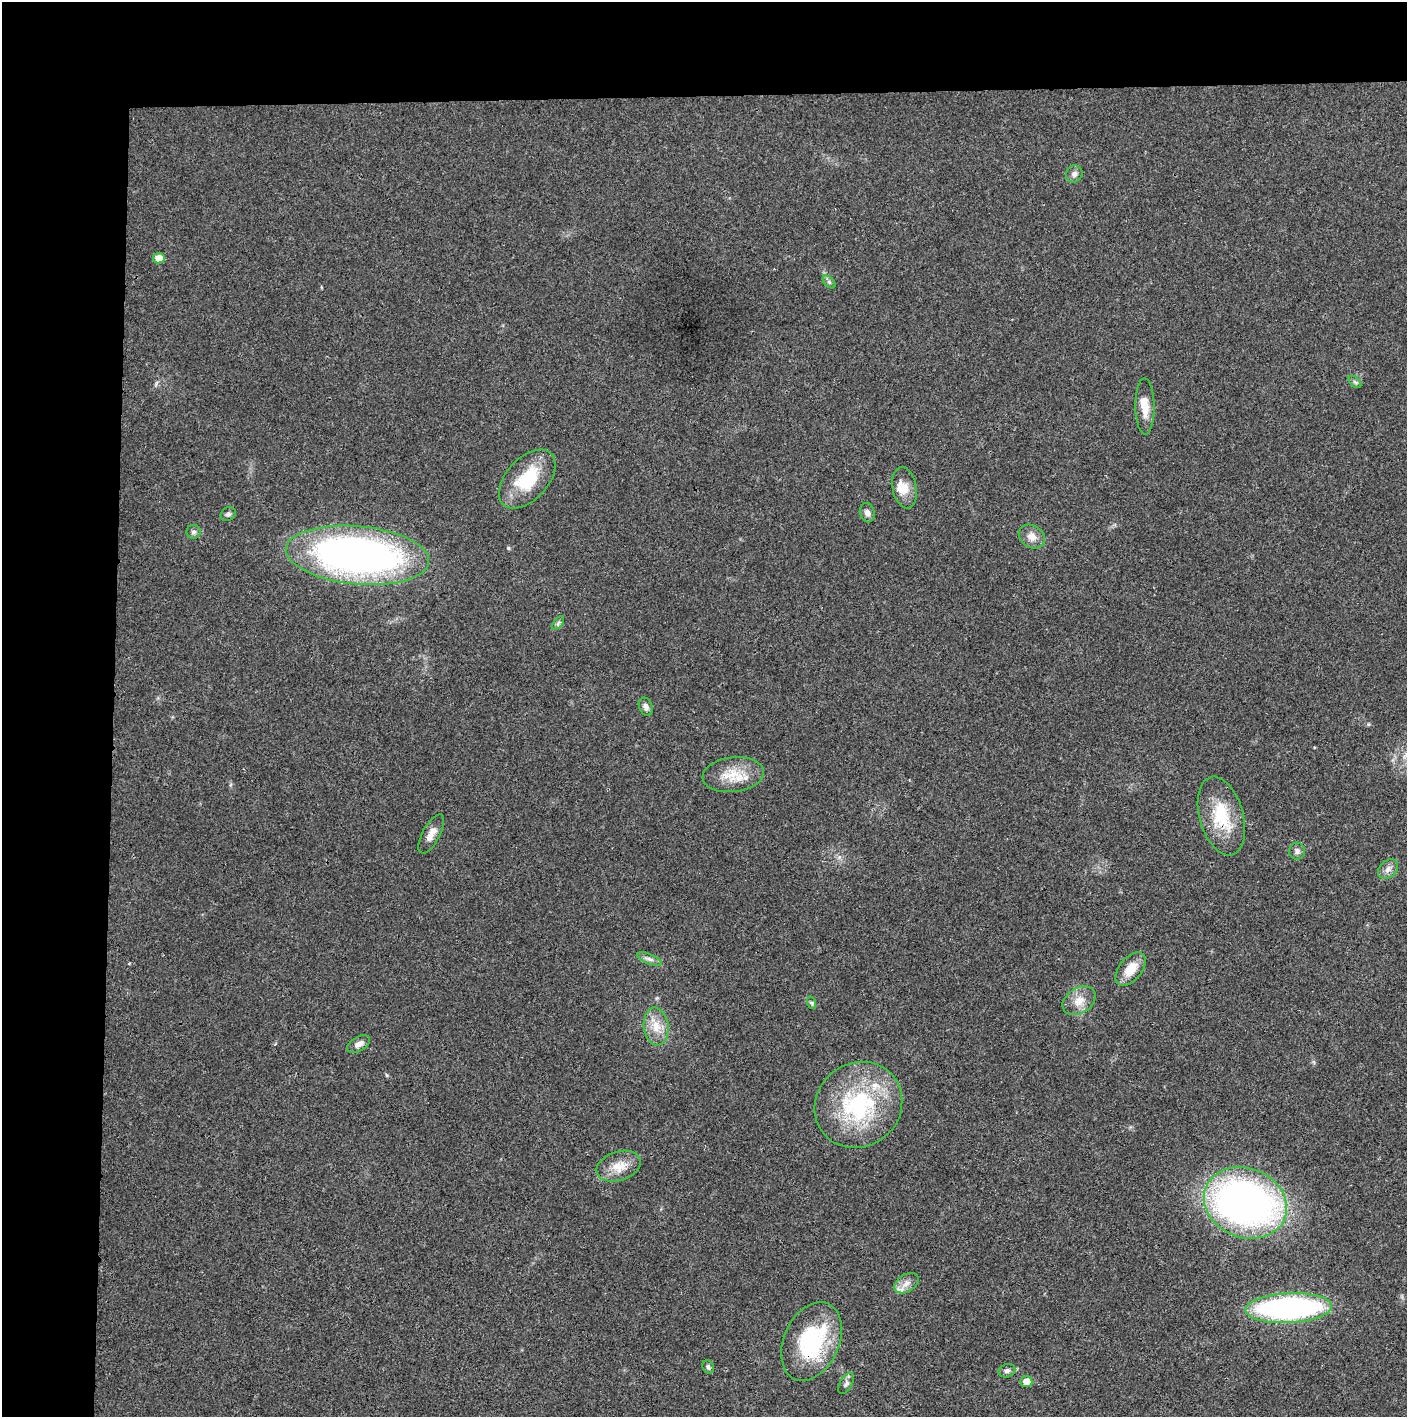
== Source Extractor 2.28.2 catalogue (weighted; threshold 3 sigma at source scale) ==
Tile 1 of 3 x 3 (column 1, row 1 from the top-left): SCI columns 4-1408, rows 2831-4245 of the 4219 x 4245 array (HDU 1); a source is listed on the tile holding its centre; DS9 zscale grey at full resolution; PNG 1409 x 1419 px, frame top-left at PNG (2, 2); each listed source drawn as its Kron ellipse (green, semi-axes under 4 px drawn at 4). Shown black and unused: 14% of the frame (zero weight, under 3 of 4 exposures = <1% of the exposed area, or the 3 px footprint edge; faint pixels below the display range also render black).
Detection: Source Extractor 2.28.2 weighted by HDU 2 'WHT'; one run over the whole footprint, this tile lists its part. Background 0.0195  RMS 0.0041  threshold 0.0186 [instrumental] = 3 sigma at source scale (4.5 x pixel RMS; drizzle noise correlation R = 1.50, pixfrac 1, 0.05/0.05 arcsec/px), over >= 5 px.
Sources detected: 38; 1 inside a brighter object's white glare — neither listed nor drawn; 2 inside a brighter listed object's ellipse — not listed separately; the other 35 listed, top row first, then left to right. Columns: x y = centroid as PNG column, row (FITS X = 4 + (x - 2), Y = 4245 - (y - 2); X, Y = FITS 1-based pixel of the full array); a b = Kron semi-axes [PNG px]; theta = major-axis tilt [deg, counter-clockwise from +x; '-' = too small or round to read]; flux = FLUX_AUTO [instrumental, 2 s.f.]
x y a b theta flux
1074 174 9 8 - 1.8
159 258 5 5 - 4.9
829 282 7 4 -45 0.89
1355 382 7 4 -45 0.76
1145 406 28 9 -89 5.9
527 479 35 21 47 21
905 488 21 12 -79 5.5
867 513 10 7 -74 2
228 514 8 6 34 1.2
193 532 7 7 - 1.3
1032 537 14 11 -34 3.5
358 555 72 29 -5 210
558 623 8 4 53 0.8
646 707 9 6 -68 1.7
733 775 31 17 7 11
1221 816 40 22 -74 19
431 834 22 8 62 3.6
1297 851 8 8 - 1.7
1388 869 11 8 41 2.3
649 959 13 5 -21 1.6
1131 969 19 11 50 7.2
1079 1001 18 12 34 5.3
812 1003 6 4 -72 0.65
656 1026 19 12 -83 6.6
359 1044 12 7 31 2.6
858 1105 45 41 39 50
619 1166 23 14 18 7.2
1245 1203 42 34 -22 190
906 1283 13 8 33 3.2
1289 1308 43 15 3 120
811 1341 41 27 66 39
708 1367 7 5 -62 1.1
1007 1371 8 6 23 1.4
1026 1382 6 5 - 5.1
846 1383 12 6 61 1.4
Overlapping masked pixels (flux is a lower limit): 2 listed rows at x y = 1221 816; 811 1341